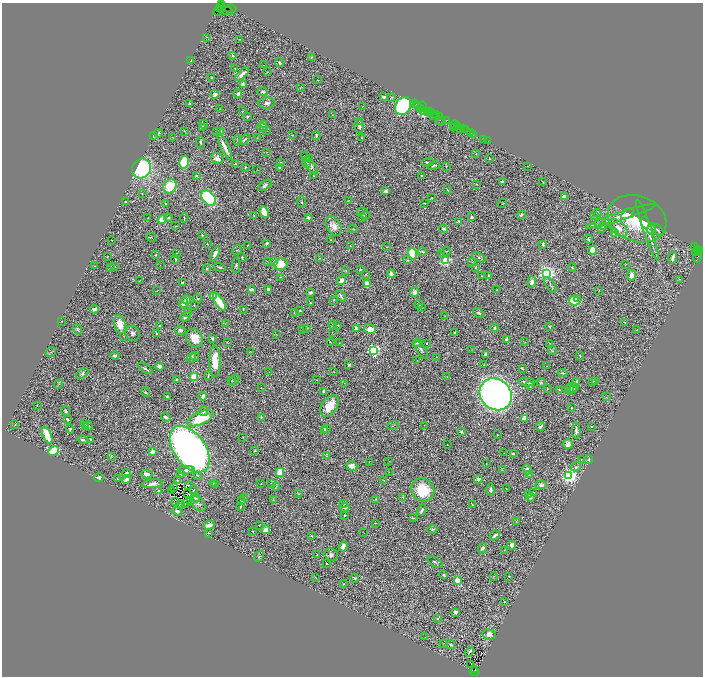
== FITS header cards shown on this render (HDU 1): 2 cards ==
NAXIS1  =                 1402
NAXIS2  =                 1348

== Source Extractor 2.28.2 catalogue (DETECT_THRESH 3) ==
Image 1402 x 1348 px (HDU 1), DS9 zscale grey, zoomed out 1/2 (1 PNG px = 2 x 2 image px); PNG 705 x 678 px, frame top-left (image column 2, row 1347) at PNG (2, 3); each listed source drawn as its Kron ellipse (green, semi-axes under 4 px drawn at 4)
Background 1.05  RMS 0.024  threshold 0.0734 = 3 sigma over >= 5 px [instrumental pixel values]
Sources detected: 528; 64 cannot appear on this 1/2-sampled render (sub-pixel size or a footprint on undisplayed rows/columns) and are neither listed nor drawn; the other 464 listed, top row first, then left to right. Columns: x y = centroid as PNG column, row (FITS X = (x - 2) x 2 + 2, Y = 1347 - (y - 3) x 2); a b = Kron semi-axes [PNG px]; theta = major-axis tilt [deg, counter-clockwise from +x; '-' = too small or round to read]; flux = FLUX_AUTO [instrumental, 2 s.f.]
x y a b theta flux
222 4 3 2 - 120
221 7 2 2 - 430
221 9 3 1 - 810
231 9 6 2 4 120
224 10 9 3 -14 570
218 11 5 3 - 700
207 37 3 2 - 2.8
240 39 2 1 - 2
232 55 3 2 - 5.6
311 57 3 2 - 2.3
191 61 4 2 - 4
279 63 4 3 - 11
263 65 2 2 - 1.4
234 68 3 2 - 2.5
267 72 2 2 - 1.6
242 74 9 3 44 24
212 78 3 2 - 5.1
318 80 2 1 - 2.2
243 84 4 4 - 13
300 88 3 2 - 2.6
263 92 5 4 - 12
215 94 4 4 - 29
238 94 4 3 - 12
383 97 4 2 - 9.8
391 97 4 2 - 3
189 103 3 2 - 3.7
267 103 8 5 4 21
415 104 2 1 - 84
416 105 4 1 - 88
418 105 3 2 - 120
362 106 3 2 - 2.2
403 106 9 7 58 760
220 108 3 2 - 1.8
423 108 7 3 -86 460
420 109 2 1 - 62
243 111 2 2 - 1.1
424 111 2 1 - 140
427 112 2 2 - 40
429 112 2 1 - 46
431 112 3 2 - 56
435 114 2 2 - 120
332 115 2 1 - 1.4
433 115 4 2 - 240
436 115 3 2 - 140
247 116 3 2 - 4.4
440 116 2 1 - 100
440 120 2 1 - 75
359 121 3 2 - 2
442 121 3 1 - 130
446 121 4 2 - 320
203 124 4 2 - 3.4
263 124 4 3 - 5.9
455 125 4 2 - 99
359 126 7 4 -76 14
458 126 2 1 - 44
203 127 3 3 - 9.6
454 127 2 1 - 92
262 128 5 3 - 5.6
461 128 3 2 - 95
463 129 3 2 - 70
465 129 2 1 - 72
184 131 3 2 - 2
217 131 2 1 - 2.1
221 131 3 3 - 7.6
267 131 3 1 - 1.7
470 132 2 2 - 34
159 133 4 3 - 6.7
474 134 2 1 - 82
154 135 4 3 - 11
292 135 4 3 - 4.2
316 136 4 2 - 7.9
173 137 2 1 - 1.4
257 138 2 1 - 1.2
361 138 2 2 - 3.4
484 139 4 1 - 36
238 140 5 3 - 4.7
244 140 6 3 46 8.3
488 141 2 1 - 12
201 142 6 2 -82 5.8
225 147 13 3 -65 39
267 152 2 2 - 1.3
476 154 2 2 - 1.8
305 156 2 1 - 1.5
217 159 6 5 - 24
309 159 2 2 - 1.8
489 159 2 2 - 2.9
184 162 6 4 75 230
281 162 2 2 - 5.7
428 162 6 3 4 9.7
307 163 3 2 - 2.3
235 164 4 2 - 3.7
434 165 6 3 20 7.8
311 166 10 4 -57 13
446 166 2 2 - 3.3
528 166 2 1 - 1.4
245 167 3 2 - 3.2
280 167 3 2 - 10
141 169 10 9 - 500
257 170 3 2 - 1.5
197 176 4 2 - 4.8
313 176 2 1 - 2.6
422 176 2 2 - 3.9
502 182 3 3 - 8.6
543 182 3 2 - 2.5
477 184 2 2 - 4.4
265 185 8 3 37 16
170 186 7 6 - 130
448 190 3 2 - 2.6
386 191 3 3 - 9.5
142 194 2 2 - 2.5
564 197 4 3 - 18
209 198 9 6 -49 480
432 198 2 2 - 3.8
348 201 2 2 - 1.5
125 202 2 2 - 5.4
302 202 5 3 - 5.7
165 203 2 2 - 3
424 203 2 1 - 2.5
502 203 5 2 - 2.6
264 212 6 4 -67 72
363 213 7 5 -41 12
598 213 2 2 - 3.5
627 214 7 4 36 52
365 215 3 2 - 3.5
521 215 5 3 - 9.1
594 215 3 2 - 1.8
254 216 4 3 - 4.3
620 216 37 3 18 67
471 217 2 2 - 39
148 218 2 2 - 1.7
168 218 4 2 - 8.8
184 218 5 1 - 4.3
308 218 4 3 - 9.8
363 218 3 2 - 3.2
162 219 5 4 - 57
637 219 30 23 -20 270
458 221 3 2 - 4.6
600 223 6 2 13 6.4
645 223 6 3 -74 47
176 226 2 1 - 2.7
334 226 11 7 -64 40
603 227 3 3 - 8.2
618 228 11 6 -39 45
353 229 4 2 - 2.5
443 229 4 3 - 9.6
602 229 3 3 - 8.8
652 229 5 3 - 8.4
647 230 32 3 -71 55
657 230 7 4 -43 12
614 232 4 3 - 43
202 235 3 3 - 4.2
151 237 5 2 - 3.1
588 239 4 3 - 5.3
112 240 2 2 - 3.7
331 240 3 2 - 2.4
267 243 3 2 - 11
207 244 2 2 - 2.7
543 244 3 2 - 13
247 245 2 1 - 1.7
350 246 3 1 - 2.1
386 247 3 2 - 1.4
694 247 3 2 - 180
237 250 5 3 - 4.2
593 250 4 4 - 100
697 250 4 1 - 110
422 251 4 3 - 6.6
446 251 5 2 - 3
700 251 3 2 - 120
698 252 3 2 - 640
177 253 2 2 - 1.5
695 253 3 1 - 49
215 254 8 3 63 24
412 254 6 4 -72 150
442 254 4 2 - 2.8
156 255 3 2 - 4.3
107 256 2 1 - 1.6
242 257 4 1 - 3.4
673 257 6 3 78 25
698 257 6 3 70 220
319 258 4 2 - 3.8
479 258 7 3 -27 6.9
175 259 4 2 - 5.1
407 260 4 3 - 5.5
267 261 3 2 - 1.8
273 261 3 3 - 4.6
446 261 3 3 - 470
472 262 2 2 - 1.8
281 264 7 6 - 67
625 264 4 1 - 1.8
160 265 2 1 - 1.1
94 266 2 1 - 1.6
115 266 2 2 - 3.8
236 266 7 4 88 7.7
219 267 6 2 -19 7.9
476 267 4 2 - 3.6
572 267 4 3 - 4.9
111 268 3 2 - 2.3
206 269 3 2 - 8.3
360 269 3 2 - 3
346 270 3 2 - 2.1
546 273 4 3 - 2000
366 274 3 2 - 5.2
391 274 4 3 - 20
488 275 2 2 - 6
632 275 5 4 - 19
481 276 2 1 - 1.8
280 277 3 2 - 3.6
679 279 4 2 - 3.1
139 281 2 2 - 1.4
341 281 5 3 - 27
532 282 5 4 - 22
182 283 3 2 - 8.5
367 284 4 4 - 59
550 285 9 2 -54 6.6
251 289 4 3 - 9.2
497 289 2 1 - 1.8
268 290 3 3 - 27
599 290 2 1 - 2.3
157 291 3 2 - 1.8
415 292 5 4 - 22
310 293 3 3 - 15
213 295 2 2 - 110
341 296 6 2 -58 7.2
198 298 4 2 - 3.7
577 298 2 2 - 24
186 300 4 4 - 27
334 300 2 2 - 3.8
574 301 5 4 - 140
219 302 10 3 -58 140
310 302 3 2 - 3.9
184 303 5 4 - 24
419 304 4 2 - 4.3
194 305 3 2 - 2.2
422 308 3 2 - 1.7
94 309 4 3 - 18
243 309 3 2 - 1.9
300 311 3 2 - 4.5
188 312 3 2 - 2.4
294 313 2 2 - 1.8
479 313 6 3 -39 7.1
445 315 2 1 - 1.6
185 317 5 3 - 15
61 321 3 2 - 1.6
624 322 3 2 - 4.1
120 324 9 5 -79 68
225 324 2 1 - 2.2
333 325 4 2 - 4.4
338 325 4 3 - 4.4
160 326 2 2 - 11
550 326 3 2 - 7.1
306 328 3 3 - 3.5
495 328 4 3 - 10
77 329 5 3 - 7.2
356 329 2 2 - 75
370 329 6 5 - 40
180 330 5 3 - 8.7
303 330 2 1 - 1.4
637 330 2 1 - 1.4
332 332 3 1 - 1.7
132 333 8 7 - 17
455 333 2 2 - 10
156 334 3 2 - 7.1
276 334 3 1 - 1.8
123 336 3 2 - 2.1
194 338 10 8 -53 64
212 338 3 3 - 9.6
507 340 3 3 - 19
330 342 3 2 - 2.8
525 342 2 2 - 1.9
227 343 2 2 - 2.2
339 343 3 2 - 1.8
417 343 4 2 - 8.7
550 343 3 2 - 1.5
427 344 2 2 - 5
373 350 3 3 - 1100
421 350 10 4 -56 14
472 350 2 2 - 1.5
552 350 4 3 - 4.7
250 351 2 1 - 2
51 352 5 2 - 4.3
485 354 3 2 - 8.3
115 356 4 3 - 9.5
195 356 4 4 - 7.2
580 356 4 2 - 4.4
436 357 2 2 - 1.6
191 358 5 3 - 7.4
215 361 16 5 -90 100
417 361 2 2 - 1.7
349 365 3 3 - 9.3
484 365 3 2 - 6.5
159 366 4 3 - 17
547 366 3 2 - 1.6
145 368 8 3 -33 9
522 368 3 2 - 6
269 372 2 2 - 1.9
333 372 3 1 - 1.6
82 373 7 4 34 11
562 373 5 3 - 7
208 375 3 2 - 5
194 377 4 3 - 78
447 377 2 1 - 1.9
176 379 3 2 - 4.9
234 380 6 2 49 3.6
317 380 2 1 - 1.6
231 381 4 3 - 3.4
577 381 4 3 - 8.2
527 382 8 2 -7 16
541 382 5 3 - 6.7
593 382 3 3 - 7.5
595 382 4 3 - 4.4
344 383 2 2 - 1.5
59 384 5 3 - 4.5
529 386 3 3 - 11
261 388 3 1 - 1.7
572 388 5 4 - 8.3
574 388 5 3 - 4.7
547 389 3 2 - 1.9
570 389 5 3 - 6.4
559 390 3 2 - 3
324 391 4 3 - 12
146 392 5 3 - 5
496 394 17 15 -42 2500
167 396 2 2 - 6
203 396 4 3 - 16
606 397 4 2 - 3.3
37 405 2 1 - 1.5
329 406 12 7 54 100
571 408 2 2 - 4.3
66 411 5 3 - 10
203 411 5 3 - 12
166 417 5 3 - 9.4
261 417 4 4 - 5.6
200 418 14 6 24 220
525 418 2 2 - 91
67 419 3 3 - 6.9
85 424 2 2 - 4
15 425 3 2 - 1.3
424 425 2 1 - 1.5
86 426 4 3 - 7.5
89 426 5 4 - 6.4
393 426 6 1 24 3
540 426 5 3 - 18
591 426 2 2 - 2.7
326 428 2 2 - 4.3
70 429 4 3 - 5.1
324 431 2 2 - 73
576 431 8 3 -87 16
461 432 3 3 - 12
47 435 9 3 -66 110
497 435 2 2 - 2.6
243 437 2 1 - 2.7
83 440 5 3 - 8.3
91 440 3 2 - 11
447 444 2 1 - 2.4
568 444 5 5 - 18
190 449 26 15 -55 3500
255 450 3 3 - 3.7
54 451 5 4 - 150
153 452 2 2 - 100
504 453 3 2 - 1.6
513 453 3 3 - 7.8
326 456 3 3 - 3.4
111 457 4 2 - 2.5
589 459 4 3 - 6.2
581 460 3 2 - 2.7
389 461 2 1 - 1.2
369 462 2 1 - 1.5
486 464 2 1 - 1.4
352 466 5 4 - 36
576 467 5 3 - 9.9
527 469 5 3 - 18
186 470 8 4 6 19
502 470 3 2 - 2.1
280 472 5 4 - 100
389 472 2 1 - 3.1
126 474 4 3 - 29
147 474 6 3 -6 17
180 474 2 2 - 2
529 475 3 2 - 2.5
198 476 4 3 - 4.5
569 476 3 3 - 1700
99 478 4 3 - 13
117 479 2 2 - 1.9
126 479 5 4 - 26
478 479 4 3 - 23
177 480 3 1 - 3.1
384 480 3 2 - 1.9
213 483 3 2 - 7.6
261 483 2 2 - 2
271 483 2 2 - 2.5
152 484 10 4 7 28
216 484 3 2 - 2.6
188 485 2 2 - 5.3
541 485 5 4 - 17
173 487 2 1 - 0.63
276 487 4 3 - 5
194 489 3 2 - 1.9
506 489 2 1 - 1.7
423 490 12 11 - 170
490 490 6 4 -90 18
158 491 3 3 - 6.1
171 491 2 1 - 0.59
533 492 4 2 - 4.3
188 493 3 1 - 2.7
299 494 3 2 - 2
529 495 3 2 - 2.2
244 497 2 2 - 6.1
403 497 3 2 - 3.1
530 497 4 3 - 6.4
195 498 5 3 - 7.8
273 499 3 2 - 2.2
376 499 4 3 - 4
175 501 2 1 - 2.2
190 501 2 1 - 2.6
241 501 2 2 - 2.9
181 504 2 1 - 3
185 504 2 1 - 1.7
198 504 9 6 -45 15
343 504 3 2 - 7
472 504 2 2 - 6.8
241 506 4 2 - 4.1
344 507 5 3 - 18
422 510 6 2 63 10
177 511 5 3 - 19
344 515 3 3 - 3.9
413 518 3 2 - 3.2
516 521 3 2 - 2.3
376 523 4 2 - 2.9
209 525 6 3 14 35
259 525 2 2 - 4.4
432 529 5 3 - 7.3
266 530 4 3 - 40
253 531 2 2 - 3.9
209 533 4 2 - 2.8
364 533 2 1 - 1.4
495 535 5 2 - 17
311 536 3 3 - 3.9
512 545 4 3 - 25
343 546 5 4 - 29
482 548 5 4 - 12
504 550 2 2 - 1.4
317 554 2 1 - 1.8
331 555 7 6 - 14
259 556 6 3 53 5.7
435 562 9 3 -33 8
326 564 2 2 - 3.5
444 575 3 2 - 13
509 576 4 2 - 2.3
315 577 3 2 - 2.3
494 577 4 1 - 2.1
355 578 4 2 - 4.5
457 580 3 2 - 150
343 584 2 2 - 3.1
504 602 2 2 - 3.1
455 612 3 3 - 17
438 618 3 2 - 6.2
489 634 7 5 -9 27
425 637 3 2 - 1.7
444 644 3 2 - 2.2
451 645 4 3 - 6.6
470 652 5 2 - 6.5
471 665 2 1 - 4.9
474 670 3 1 - 57
475 672 5 2 - 480
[64 sub-pixel or undisplayed-footprint detections neither listed nor drawn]